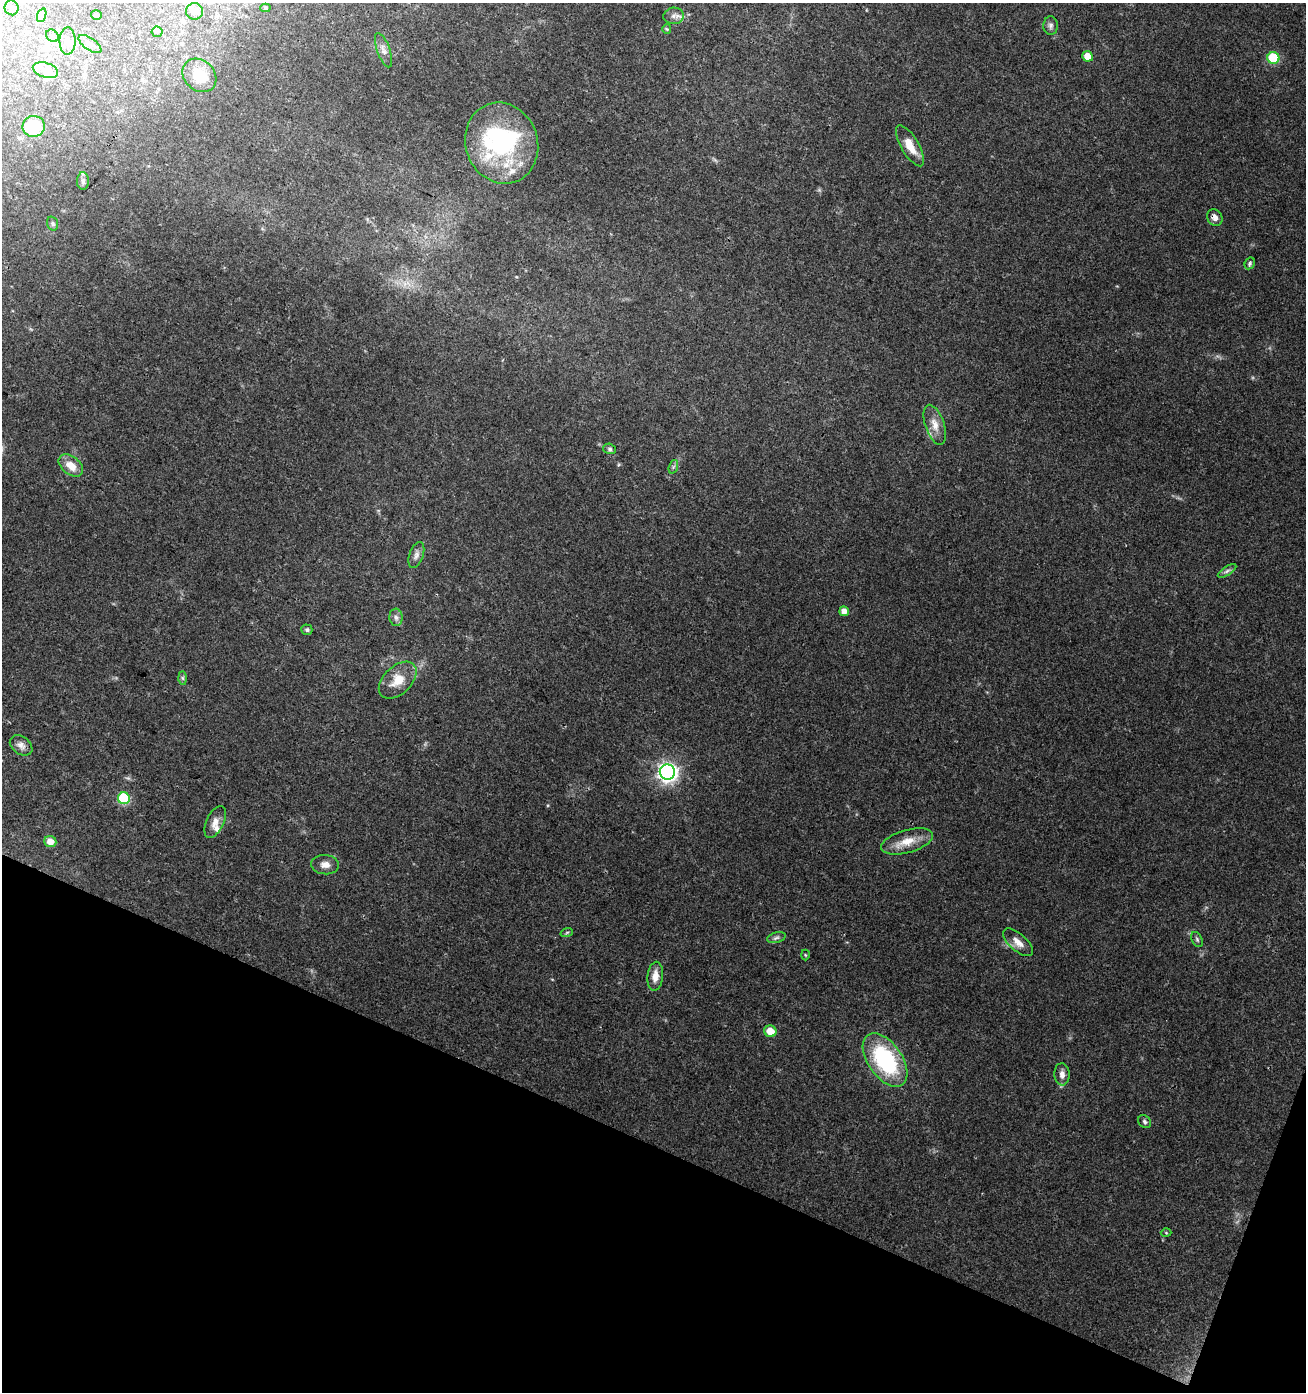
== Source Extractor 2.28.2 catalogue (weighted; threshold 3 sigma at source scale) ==
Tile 15 of 4 x 4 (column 3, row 4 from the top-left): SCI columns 2820-4123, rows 12-1401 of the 5704 x 5573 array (HDU 1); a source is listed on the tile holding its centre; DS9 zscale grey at full resolution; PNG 1308 x 1394 px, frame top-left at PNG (2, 3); each listed source drawn as its Kron ellipse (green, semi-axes under 4 px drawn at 4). Shown black and unused: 19% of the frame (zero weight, under 3 of 4 exposures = <1% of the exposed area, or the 3 px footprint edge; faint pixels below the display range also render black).
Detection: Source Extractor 2.28.2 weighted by HDU 2 'WHT'; one run over the whole footprint, this tile lists its part. Background 0.0796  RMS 0.0052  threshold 0.0232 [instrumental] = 3 sigma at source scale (4.5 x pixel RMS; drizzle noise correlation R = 1.50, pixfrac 1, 0.0396/0.0396 arcsec/px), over >= 5 px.
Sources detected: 60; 4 inside a brighter object's white glare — neither listed nor drawn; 3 inside a brighter listed object's ellipse — not listed separately; the other 53 listed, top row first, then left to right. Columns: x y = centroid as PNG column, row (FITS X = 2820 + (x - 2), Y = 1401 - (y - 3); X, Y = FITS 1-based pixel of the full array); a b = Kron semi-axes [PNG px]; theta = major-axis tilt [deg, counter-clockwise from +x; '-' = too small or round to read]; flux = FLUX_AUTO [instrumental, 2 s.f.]
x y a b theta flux
12 8 7 7 - 1.5
265 8 5 4 - 0.75
194 11 8 8 - 2.9
42 15 7 4 71 1.1
96 15 5 4 - 0.81
674 16 10 8 6 2.4
1051 26 9 7 88 1.7
667 29 5 4 - 0.59
157 32 5 5 - 0.73
52 36 7 5 -45 1.2
68 41 14 8 88 3
90 44 13 6 -35 2.1
383 50 18 6 -70 2.7
1088 56 5 5 - 6.4
1273 58 6 6 - 29
45 70 13 7 -16 3.7
199 75 18 15 -44 11
34 126 11 10 - 20
502 143 41 36 -70 58
910 146 23 8 -60 8.1
83 181 9 6 -89 1.6
1215 217 9 7 -58 2.5
53 224 7 5 -72 0.9
1250 263 6 5 - 0.83
935 425 21 9 -71 5.6
610 449 6 5 - 1.1
71 465 14 9 -38 6.4
673 467 7 4 71 0.99
416 555 13 7 71 2.4
1227 571 10 4 32 1.4
844 611 5 4 - 3.9
396 617 9 6 -85 1.8
307 630 5 5 - 1.2
183 678 6 4 -88 0.91
398 680 22 14 43 9.5
21 745 12 9 -36 2.8
667 772 8 7 - 210
124 798 6 6 - 40
215 822 17 8 64 3.8
50 841 6 5 - 5
907 841 27 11 16 8.9
325 865 14 9 -5 3.5
567 932 6 4 20 0.74
776 938 9 5 15 1.3
1197 939 8 5 -64 1
1018 942 18 8 -41 4.8
805 955 5 3 - 0.47
655 976 14 7 84 4.6
770 1031 6 6 - 7.2
885 1060 30 17 -55 53
1062 1074 11 7 -86 3
1145 1122 7 5 -47 1.2
1166 1233 5 3 - 0.49
Overlapping masked pixels (flux is a lower limit): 1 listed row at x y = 1215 217